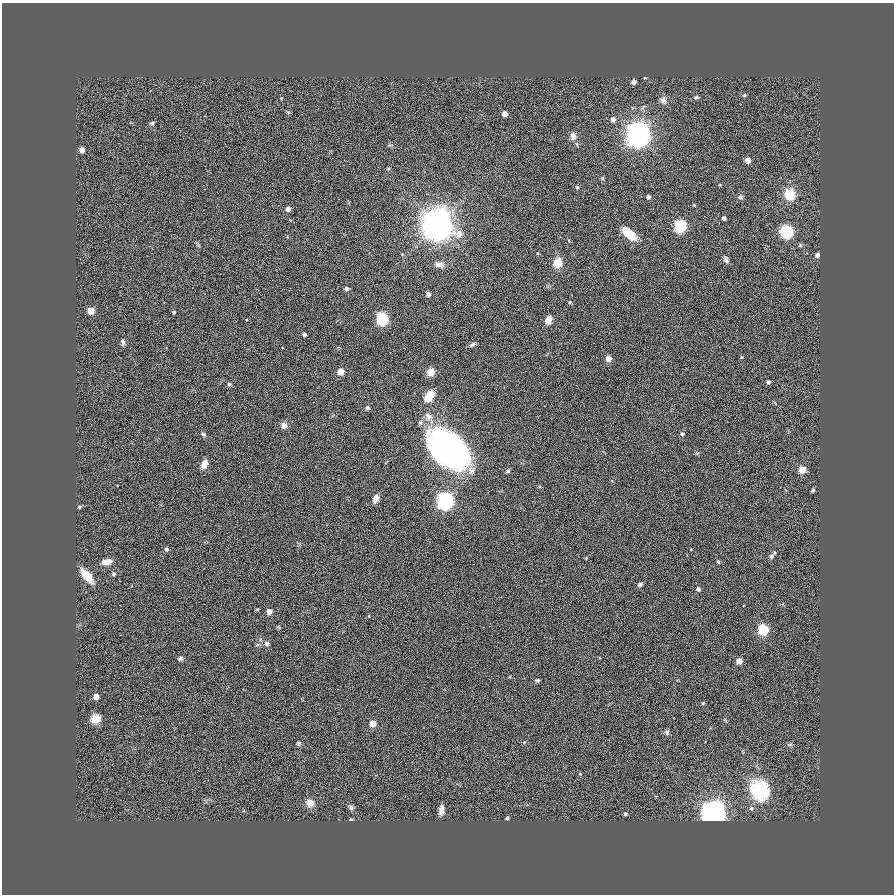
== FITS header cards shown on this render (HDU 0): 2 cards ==
NAXIS1  =                  892
NAXIS2  =                  892

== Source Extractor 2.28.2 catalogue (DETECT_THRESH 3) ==
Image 892 x 892 px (HDU 0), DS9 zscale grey, 1 PNG px = 1 image px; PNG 896 x 896 px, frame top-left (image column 1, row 892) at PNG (2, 3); no overlay
Background 0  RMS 0.023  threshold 0.0692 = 3 sigma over >= 5 px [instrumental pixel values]
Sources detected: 88; all 88 listed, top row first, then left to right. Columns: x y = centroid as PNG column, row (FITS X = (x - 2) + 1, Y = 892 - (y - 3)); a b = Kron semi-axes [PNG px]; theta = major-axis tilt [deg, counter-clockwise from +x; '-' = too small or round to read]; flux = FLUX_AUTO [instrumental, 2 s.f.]
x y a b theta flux
634 82 4 4 - 5.5
744 95 5 4 - 2
696 97 6 4 3 2.5
664 101 11 9 -52 6.6
505 114 4 4 - 10
613 119 7 6 - 4.8
152 123 6 5 - 2.3
637 135 11 11 - 1100
573 136 8 7 - 7.6
577 144 6 4 -71 2
82 150 4 4 - 11
748 160 5 4 - 13
603 178 6 4 70 1.8
577 187 6 3 -44 1.7
790 194 11 10 - 37
648 197 4 3 - 3.7
740 197 7 6 - 3.4
288 209 5 5 - 8.1
724 218 4 4 - 3.9
436 224 14 13 - 2000
680 226 6 6 - 190
787 232 6 6 - 250
629 234 17 8 -41 27
817 255 4 4 - 6.3
726 260 9 5 -59 4.1
557 263 8 7 - 21
440 265 12 7 -9 7.8
346 289 4 4 - 3.9
428 294 4 4 - 5.6
570 302 4 3 - 1.2
91 311 7 6 - 12
174 312 5 4 - 2.6
382 318 6 6 - 210
548 320 7 6 - 11
304 334 4 4 - 3.2
123 342 8 6 -73 3.8
472 344 8 4 30 3.1
608 359 5 5 - 14
340 371 5 4 - 23
431 372 5 5 - 36
768 382 5 4 - 3.5
229 384 6 5 - 3
431 394 9 7 -64 10
428 398 10 9 - 16
367 408 4 4 - 2.6
428 416 11 8 -54 8
284 425 8 8 - 8.1
203 434 8 5 -40 3.2
682 434 6 5 - 3
448 449 37 24 -40 440
204 464 11 7 69 11
802 470 5 5 - 23
508 471 5 4 - 3
813 490 5 4 - 2.4
376 498 11 7 70 8.7
445 501 6 6 - 750
79 507 5 5 - 2.1
166 549 6 5 - 3.2
774 552 5 3 - 1.3
771 556 6 5 - 4.3
107 562 13 7 11 13
718 562 5 4 - 2.1
113 574 6 5 - 2.8
87 576 18 8 -49 26
640 584 6 5 - 4
698 589 5 5 - 4.6
269 611 5 5 - 9.3
763 629 6 6 - 130
258 644 6 4 19 2.6
267 644 7 6 - 5
180 658 7 6 - 3.7
739 661 5 4 - 14
537 680 6 4 -20 2.7
96 696 5 5 - 10
703 703 6 3 19 1.7
96 719 10 10 - 14
373 723 5 5 - 20
667 732 7 6 - 3.6
298 743 6 5 - 2.7
790 744 6 4 19 2.1
759 790 26 21 -63 82
310 803 9 8 - 12
351 807 7 6 - 4.3
441 810 10 5 84 7.8
713 813 10 10 - 1100
625 814 4 4 - 2.5
507 818 4 3 - 2.6
351 820 4 2 - 2.1